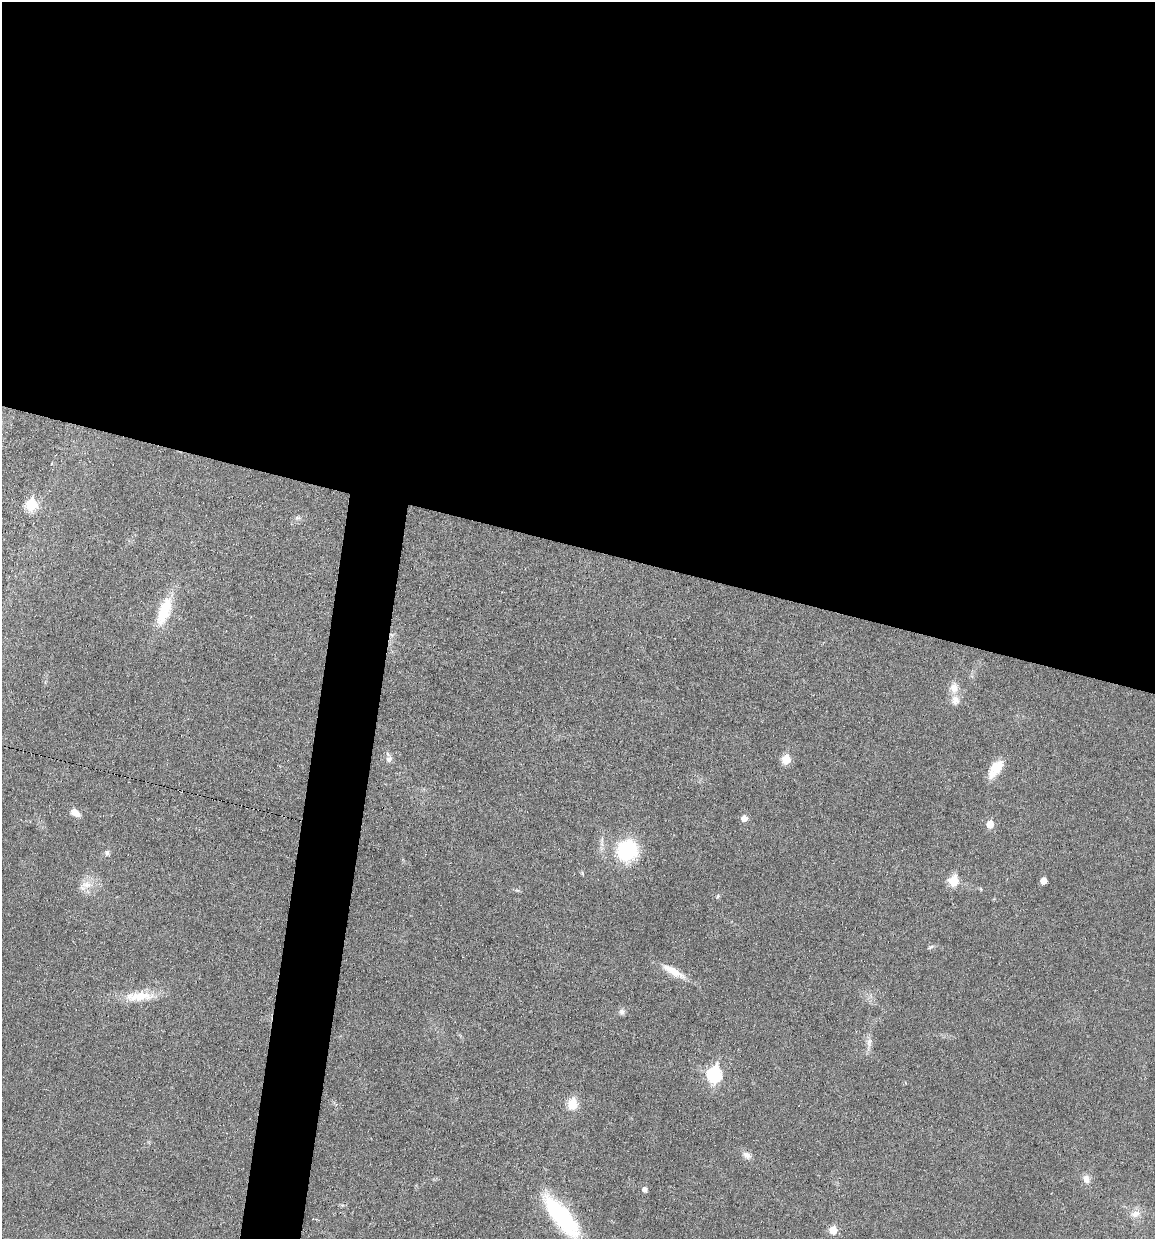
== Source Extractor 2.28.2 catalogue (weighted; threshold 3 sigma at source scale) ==
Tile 3 of 4 x 4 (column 3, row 1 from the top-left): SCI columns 2424-3576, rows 3714-4950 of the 4970 x 4950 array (HDU 1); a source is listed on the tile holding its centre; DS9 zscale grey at full resolution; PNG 1157 x 1241 px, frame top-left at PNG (2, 2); no overlay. Shown black and unused: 47% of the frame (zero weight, under 3 of 6 exposures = <1% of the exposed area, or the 3 px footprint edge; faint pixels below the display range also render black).
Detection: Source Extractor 2.28.2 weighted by HDU 2 'WHT'; one run over the whole footprint, this tile lists its part. Background 0.0336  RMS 0.004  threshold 0.0165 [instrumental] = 3 sigma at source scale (4.09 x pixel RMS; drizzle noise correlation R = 1.36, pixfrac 0.8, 0.05/0.05 arcsec/px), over >= 5 px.
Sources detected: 32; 1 inside a brighter listed object's ellipse — not listed separately; the other 31 listed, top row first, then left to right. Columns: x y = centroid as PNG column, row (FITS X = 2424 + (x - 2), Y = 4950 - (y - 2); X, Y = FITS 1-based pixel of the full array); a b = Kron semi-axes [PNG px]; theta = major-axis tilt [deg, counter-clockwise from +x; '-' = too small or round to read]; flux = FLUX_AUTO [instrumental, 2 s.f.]
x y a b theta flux
31 505 7 6 - 23
297 518 8 6 0 1
164 611 40 15 70 14
954 688 14 11 88 4
389 759 10 8 54 1.7
786 759 6 6 - 9.5
995 769 24 11 53 7.3
75 812 11 7 -33 3.3
744 818 6 6 - 3
990 824 6 5 - 6.3
627 850 18 17 - 33
107 853 8 6 84 1.1
954 881 6 6 - 17
1043 881 5 5 - 3.8
86 884 19 11 16 4.8
981 889 6 3 -71 0.4
517 890 7 4 -18 0.6
718 896 6 5 - 0.76
930 947 8 5 27 0.78
673 971 35 9 -29 6.7
139 996 43 13 4 11
622 1012 9 8 - 1.3
869 1043 21 7 83 2.6
714 1074 8 7 - 60
572 1104 6 6 - 18
747 1155 13 8 -29 2.2
1086 1179 12 9 -64 2.5
645 1189 6 5 - 1.7
1136 1214 15 9 28 3.4
562 1217 55 18 -51 41
833 1230 6 5 - 8
Isophote crosses this tile's border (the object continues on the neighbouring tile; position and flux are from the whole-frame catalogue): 1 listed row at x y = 562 1217